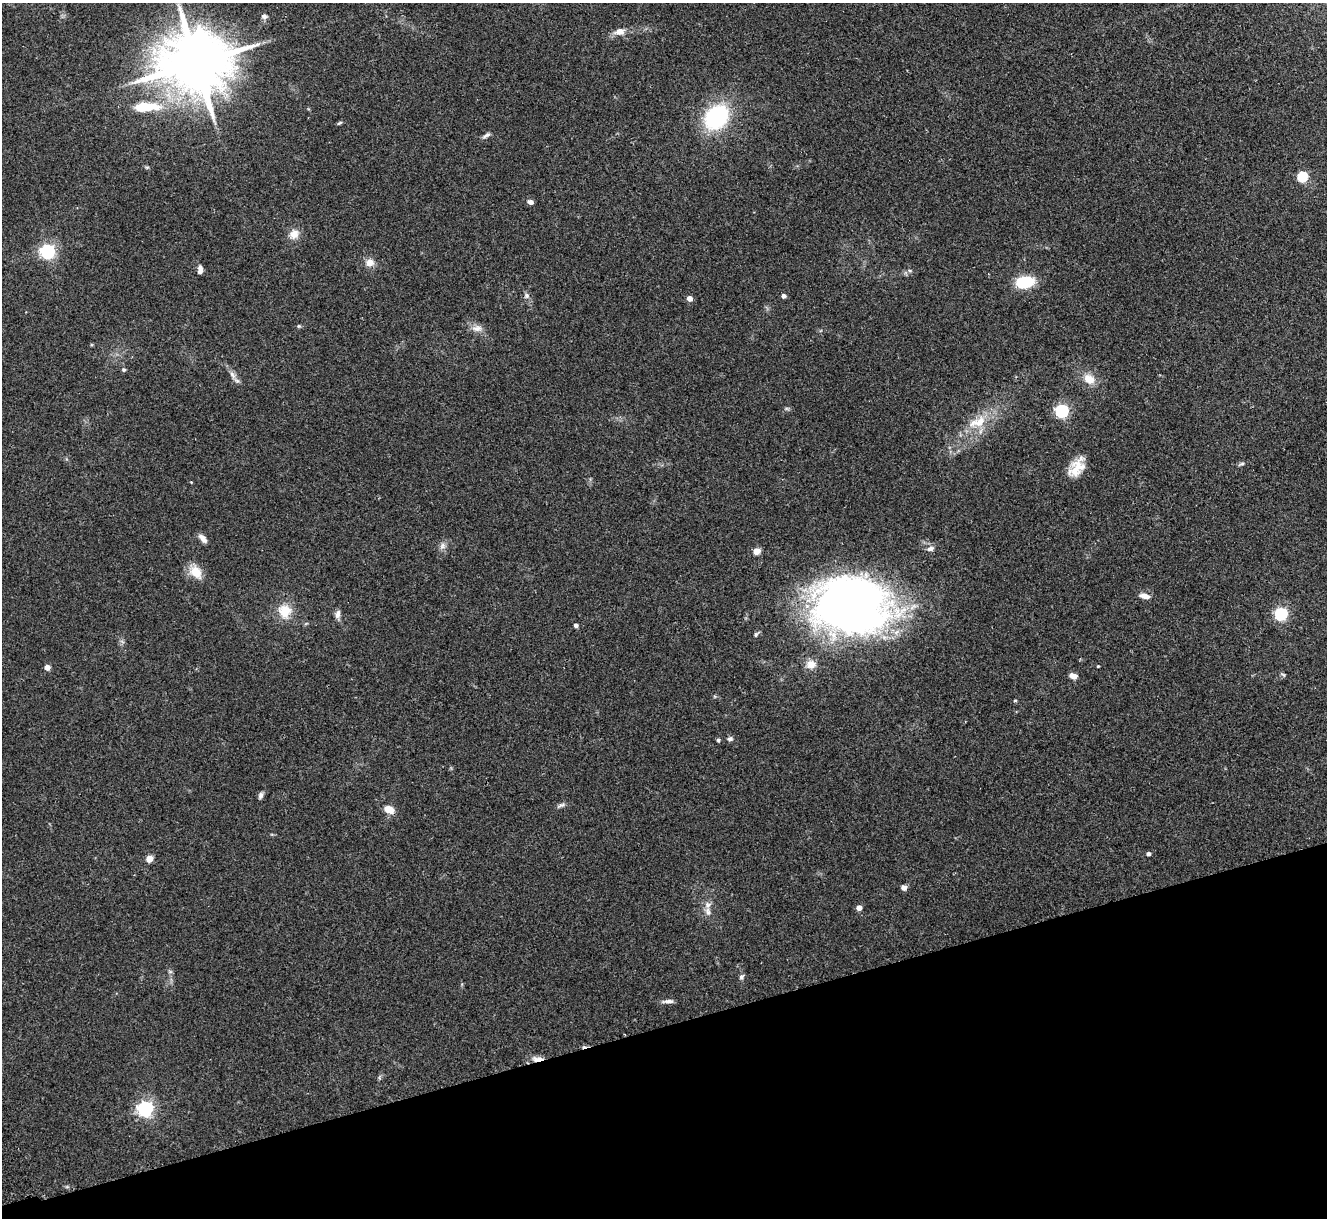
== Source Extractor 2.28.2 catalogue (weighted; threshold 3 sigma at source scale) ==
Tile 14 of 4 x 4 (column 2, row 4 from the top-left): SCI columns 1381-2705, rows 169-1384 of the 5411 x 5322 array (HDU 1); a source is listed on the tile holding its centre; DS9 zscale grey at full resolution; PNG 1329 x 1220 px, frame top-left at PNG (2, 3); no overlay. Shown black and unused: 16% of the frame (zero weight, under 2 of 3 exposures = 3% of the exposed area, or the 3 px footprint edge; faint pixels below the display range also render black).
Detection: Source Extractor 2.28.2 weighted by HDU 2 'WHT'; one run over the whole footprint, this tile lists its part. Background 0.072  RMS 0.0085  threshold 0.0381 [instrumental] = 3 sigma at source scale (4.5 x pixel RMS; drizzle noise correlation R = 1.50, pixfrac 1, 0.05/0.05 arcsec/px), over >= 5 px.
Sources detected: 59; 1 inside a brighter listed object's ellipse — not listed separately; the other 58 listed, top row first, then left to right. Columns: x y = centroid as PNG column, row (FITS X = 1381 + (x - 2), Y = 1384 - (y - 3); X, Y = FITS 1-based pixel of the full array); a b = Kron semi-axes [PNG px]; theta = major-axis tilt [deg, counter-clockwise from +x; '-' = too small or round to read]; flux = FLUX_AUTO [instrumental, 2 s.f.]
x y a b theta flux
264 16 7 6 - 2.4
619 31 16 9 12 6.4
196 63 19 15 10 7400
146 107 39 13 3 30
716 117 19 15 48 99
339 123 8 4 27 1.2
486 135 13 4 30 2.3
1302 177 5 5 - 64
530 202 6 5 - 3.4
294 234 14 11 61 7.2
47 252 6 6 - 210
370 262 10 9 - 6.3
200 270 9 5 89 4.4
910 271 6 4 -19 1.1
1025 282 15 10 9 35
527 295 8 6 -89 2.2
783 296 4 4 - 3.2
689 298 5 4 - 5.7
299 326 5 4 - 1
477 328 15 8 5 5.4
124 370 5 5 - 1.5
232 375 11 6 -53 3.8
1089 379 16 11 -39 10
1062 411 6 5 - 140
980 422 21 14 39 18
1242 464 7 4 8 1.5
1077 468 25 14 56 16
203 538 11 6 -50 4.8
442 546 10 6 61 3.2
930 548 8 6 14 3.4
756 551 5 4 - 15
196 572 19 13 -53 12
1144 596 12 6 -13 5.2
851 606 71 54 -2 550
285 611 18 17 - 16
338 614 12 6 78 3.6
1281 614 6 5 - 120
576 625 4 4 - 2.4
756 634 7 6 - 1.6
811 664 12 11 - 6.9
1098 666 3 3 - 0.83
47 667 4 4 - 6.2
1073 676 8 6 -25 4.9
1015 701 5 3 - 0.77
730 739 7 6 - 1.9
718 740 5 4 - 1.2
260 795 8 5 70 2.4
560 805 13 4 26 2.2
389 810 10 7 -23 9.5
1148 854 4 4 - 2.8
149 859 5 4 - 14
904 887 5 5 - 5.3
859 908 5 4 - 5.9
708 911 12 7 -73 3.9
741 977 7 5 47 1.8
668 1001 16 5 3 3.1
538 1059 15 6 -3 5.7
145 1109 6 6 - 240
Overlapping masked pixels (flux is a lower limit): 1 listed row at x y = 538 1059